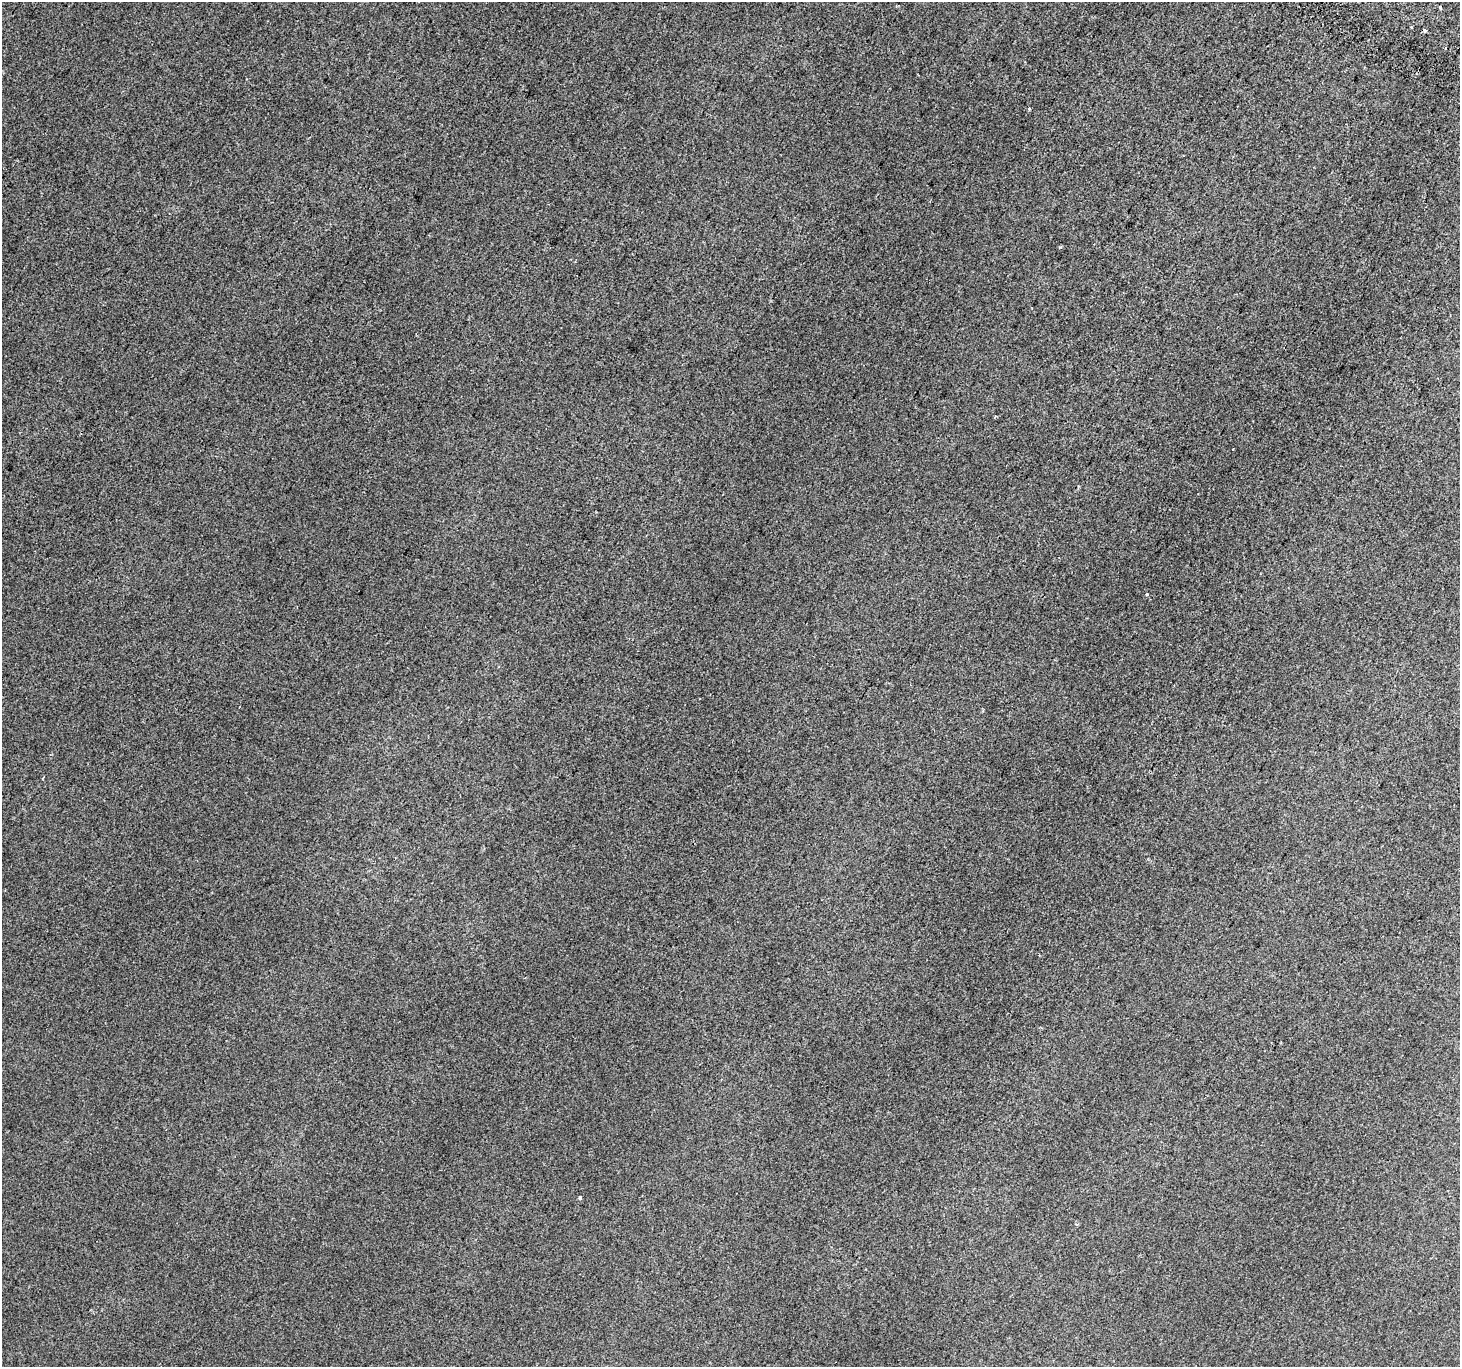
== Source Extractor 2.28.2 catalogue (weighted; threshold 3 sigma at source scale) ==
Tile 10 of 4 x 4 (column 2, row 3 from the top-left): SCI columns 1489-2946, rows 1665-3029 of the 5886 x 5993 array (HDU 1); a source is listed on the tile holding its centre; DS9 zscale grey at full resolution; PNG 1462 x 1369 px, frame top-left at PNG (2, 2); no overlay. Shown black and unused: <1% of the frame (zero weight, under 2 of 3 exposures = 2% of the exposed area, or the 3 px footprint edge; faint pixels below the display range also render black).
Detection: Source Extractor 2.28.2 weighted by HDU 2 'WHT'; one run over the whole footprint, this tile lists its part. Background 0.00147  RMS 0.0073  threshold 0.0329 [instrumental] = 3 sigma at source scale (4.5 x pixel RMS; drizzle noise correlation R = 1.50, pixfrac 1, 0.0396/0.0396 arcsec/px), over >= 5 px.
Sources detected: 9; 3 cosmic-ray / hot-pixel residue — not listed; the other 6 listed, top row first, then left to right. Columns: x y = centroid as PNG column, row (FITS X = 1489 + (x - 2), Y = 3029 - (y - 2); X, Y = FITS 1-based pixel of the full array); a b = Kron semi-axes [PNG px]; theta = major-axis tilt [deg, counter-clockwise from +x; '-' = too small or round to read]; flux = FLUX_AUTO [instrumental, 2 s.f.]
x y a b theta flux
1440 7 3 3 - 1.2
1411 27 3 3 - 3.1
1029 109 3 3 - 2
1146 594 3 3 - 2.8
580 1197 3 3 - 2.3
1076 1224 4 3 - 0.98